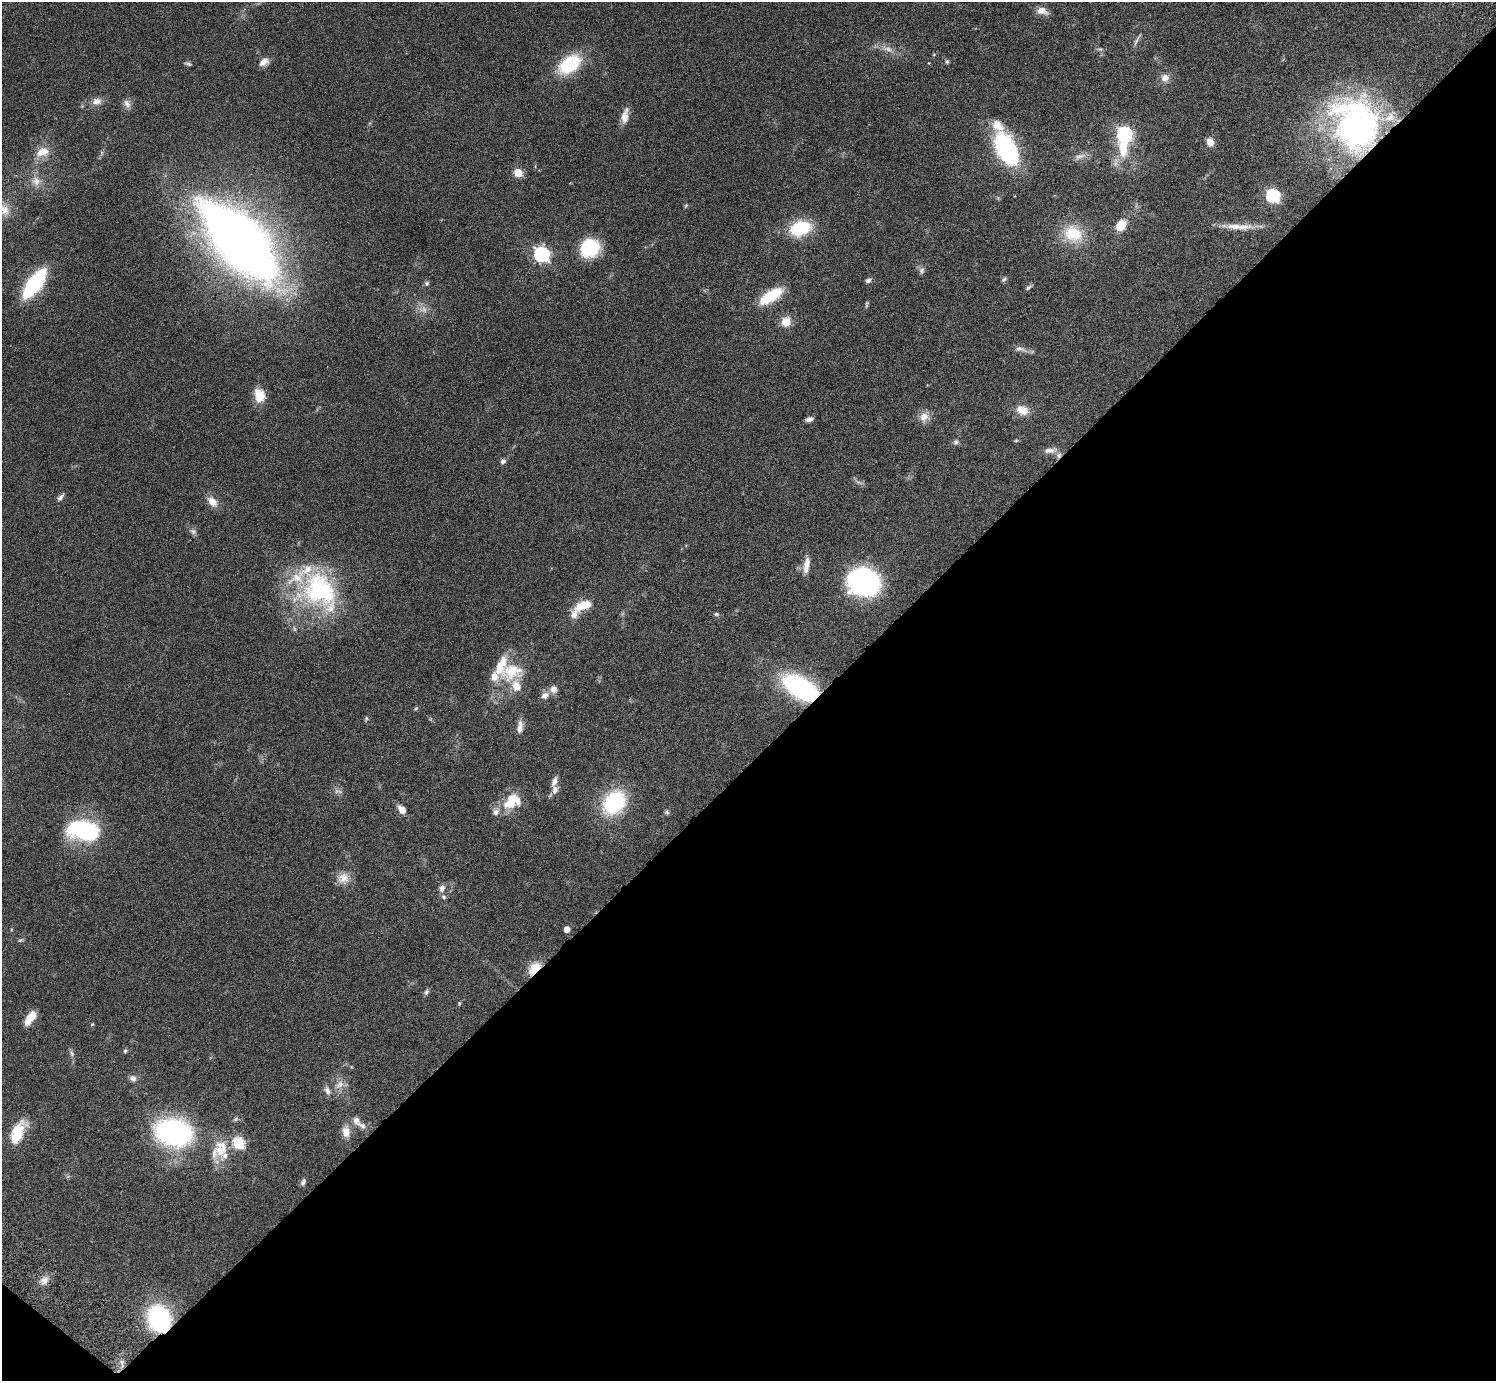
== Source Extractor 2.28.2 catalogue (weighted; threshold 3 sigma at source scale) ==
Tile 15 of 4 x 4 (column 3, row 4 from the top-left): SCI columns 3032-4525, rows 347-1725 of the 6060 x 6070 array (HDU 1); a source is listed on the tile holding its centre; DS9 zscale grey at full resolution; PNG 1498 x 1383 px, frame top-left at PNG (2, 2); no overlay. Shown black and unused: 45% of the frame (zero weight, under 3 of 6 exposures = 3% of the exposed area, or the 3 px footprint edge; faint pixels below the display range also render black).
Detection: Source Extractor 2.28.2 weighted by HDU 2 'WHT'; one run over the whole footprint, this tile lists its part. Background 0.0834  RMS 0.0046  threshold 0.0187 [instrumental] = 3 sigma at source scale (4.09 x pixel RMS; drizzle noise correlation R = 1.36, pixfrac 0.8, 0.05/0.05 arcsec/px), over >= 5 px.
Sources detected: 119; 6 too faint to see at this stretch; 1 inside a brighter object's white glare — not listed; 19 inside a brighter listed object's ellipse — not listed separately; the other 93 listed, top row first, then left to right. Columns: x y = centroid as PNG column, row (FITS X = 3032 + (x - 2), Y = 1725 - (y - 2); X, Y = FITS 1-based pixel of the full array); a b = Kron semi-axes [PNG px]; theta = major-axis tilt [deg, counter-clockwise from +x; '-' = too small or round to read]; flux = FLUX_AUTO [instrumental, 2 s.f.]
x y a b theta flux
1042 11 15 8 -17 3.6
1137 39 23 4 60 1.7
888 49 20 8 -25 4
264 62 12 9 39 3.2
947 62 6 6 - 0.78
569 64 31 18 36 22
1165 78 11 10 - 3.2
97 101 13 10 7 3.2
127 104 13 8 -66 2.3
625 116 20 8 79 4.1
998 125 19 13 -41 5.9
1355 128 75 46 -66 120
1124 134 7 6 - 91
1210 142 9 7 -75 3.1
1006 149 23 13 -61 81
1123 149 23 12 -84 12
42 152 19 12 22 6.5
1080 156 19 7 16 2.6
518 173 5 5 - 15
36 181 14 13 - 4.5
1273 196 6 6 - 70
4 210 19 15 -66 6.4
1121 225 12 9 49 7.1
1239 227 49 7 -1 7
800 228 20 13 18 24
1073 234 28 23 -27 15
240 242 70 29 -47 530
589 247 19 17 25 23
542 254 7 6 - 110
922 271 9 7 77 1.4
1004 279 8 5 38 0.85
868 280 8 5 30 1.3
34 283 28 11 53 47
427 283 7 6 - 0.88
1028 287 9 4 41 1
771 296 22 10 32 19
867 303 6 5 - 0.63
786 322 13 12 - 5.1
1020 349 19 7 -13 2.4
259 395 16 12 -75 7.3
1022 410 14 10 -21 6
924 417 14 13 - 3.7
809 419 9 5 17 1.6
1016 440 6 4 1 0.51
956 442 8 7 - 1.1
1050 451 20 7 1 2.9
503 461 7 6 - 1.4
859 482 12 3 -14 1
60 497 11 5 51 1.5
212 502 16 10 -50 4.2
193 531 10 7 -32 1.5
806 565 22 7 81 4.3
864 582 26 23 -16 91
319 591 61 46 -38 67
580 607 16 12 51 6.6
716 614 6 5 - 0.79
512 671 32 23 12 16
800 688 27 14 -32 83
553 689 9 9 - 2.9
545 695 11 9 23 2.6
416 708 5 4 - 0.52
366 718 6 5 - 0.67
520 727 17 7 84 3
554 782 15 7 71 2.5
511 801 21 13 54 12
614 803 18 14 52 52
402 809 9 6 -49 4.3
667 812 6 6 - 0.81
83 830 37 22 -9 39
343 878 16 15 - 5.1
442 888 10 7 74 2.1
11 929 5 3 - 0.37
567 929 5 5 - 5
20 940 8 5 27 0.75
534 968 18 10 52 7.7
426 992 9 5 59 1
459 1004 5 4 - 0.54
30 1018 15 7 55 8
92 1024 5 4 - 0.46
125 1051 6 5 - 0.6
72 1053 10 6 -60 1.2
133 1078 10 8 -26 1.8
340 1085 16 10 39 4
361 1125 17 8 -32 3.1
173 1132 36 26 -12 81
346 1132 14 10 -86 4.4
17 1134 28 11 64 15
238 1143 6 6 - 40
220 1151 30 13 -75 9.1
303 1182 9 6 68 1.4
44 1280 13 10 49 3
159 1319 20 17 -65 55
122 1363 12 5 -85 1.9
Overlapping masked pixels (flux is a lower limit): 4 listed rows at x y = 1355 128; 800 688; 534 968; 159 1319
Isophote crosses this tile's border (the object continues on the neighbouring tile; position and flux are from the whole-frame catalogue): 1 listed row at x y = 4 210